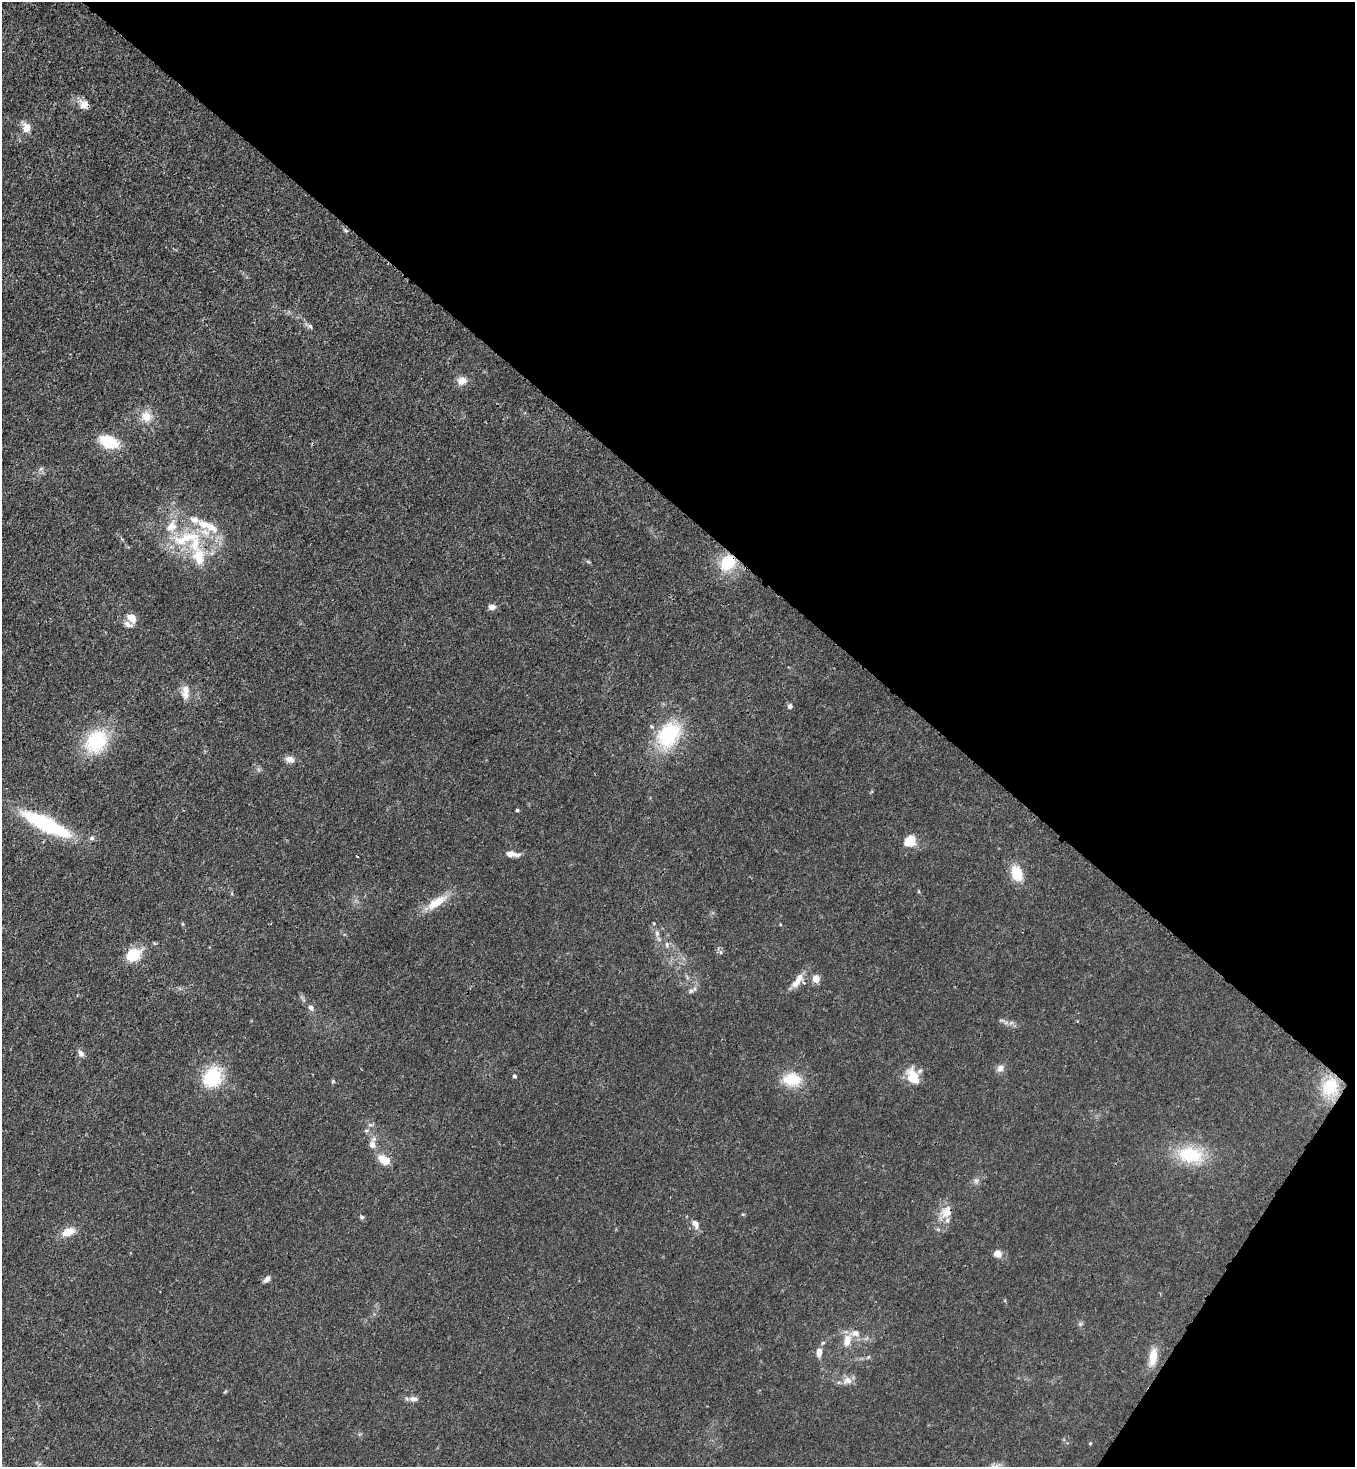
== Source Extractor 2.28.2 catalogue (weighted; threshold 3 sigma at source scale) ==
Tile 8 of 4 x 4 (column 4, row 2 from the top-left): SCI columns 4287-5639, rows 2990-4454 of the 6004 x 5981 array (HDU 1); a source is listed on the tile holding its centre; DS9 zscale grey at full resolution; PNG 1357 x 1469 px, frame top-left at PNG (2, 2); no overlay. Shown black and unused: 37% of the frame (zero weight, under 3 of 4 exposures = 7% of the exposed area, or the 3 px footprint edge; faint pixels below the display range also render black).
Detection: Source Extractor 2.28.2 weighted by HDU 2 'WHT'; one run over the whole footprint, this tile lists its part. Background 0.0199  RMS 0.0026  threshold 0.0119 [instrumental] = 3 sigma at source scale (4.5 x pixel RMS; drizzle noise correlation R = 1.50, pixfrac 1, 0.05/0.05 arcsec/px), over >= 5 px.
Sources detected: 75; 1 cosmic-ray / hot-pixel residue — not listed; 9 inside a brighter listed object's ellipse — not listed separately; the other 65 listed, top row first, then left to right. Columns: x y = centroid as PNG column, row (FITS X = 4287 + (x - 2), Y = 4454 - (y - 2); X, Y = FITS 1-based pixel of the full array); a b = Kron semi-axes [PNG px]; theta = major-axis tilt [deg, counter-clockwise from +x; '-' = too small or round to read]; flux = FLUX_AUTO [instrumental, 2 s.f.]
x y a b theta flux
83 105 11 11 - 2.1
27 128 11 9 -88 2.5
345 230 6 4 -45 0.4
310 326 7 5 -60 0.59
462 381 11 10 - 2
146 416 15 12 -70 3.3
109 442 17 11 -20 9.6
41 469 7 4 44 0.52
194 520 22 9 -21 3.2
171 526 19 13 53 4.6
188 537 37 14 13 11
199 557 23 15 -81 6.8
588 562 6 3 -21 0.34
728 563 20 15 48 8.8
492 607 8 6 7 1.4
132 618 11 8 -47 2.7
185 692 19 9 88 2.5
790 706 6 6 - 0.76
669 735 29 21 54 19
96 741 24 19 52 17
290 759 12 7 -21 1.6
517 810 4 3 - 0.38
46 824 49 13 -26 27
92 838 6 5 - 0.69
910 840 11 10 - 4.7
512 854 18 7 -7 1.9
1017 873 18 12 -70 5.6
437 902 29 10 33 5.4
183 924 4 4 - 0.32
780 925 4 3 - 0.24
657 933 8 6 -71 0.77
667 944 8 4 -82 0.51
721 952 6 4 73 0.36
133 955 9 8 - 13
816 979 9 8 - 1.9
798 980 25 8 56 3.1
691 991 7 6 - 0.7
311 1008 8 6 -59 0.93
81 1053 10 6 -56 0.94
1000 1068 10 9 - 1.3
514 1076 5 5 - 0.49
913 1076 20 12 -64 5.1
213 1077 21 16 65 14
792 1079 21 14 -2 7.4
333 1081 5 4 - 0.32
1330 1087 21 18 74 11
367 1130 6 4 19 0.38
372 1145 8 7 - 1.9
1190 1155 29 18 -8 13
384 1159 12 7 -29 4.3
976 1181 7 6 - 0.74
946 1212 20 15 59 3.8
743 1214 6 3 17 0.26
362 1217 6 5 - 0.52
696 1224 11 7 -67 1.5
68 1232 17 9 23 3.3
997 1253 8 7 - 2.1
267 1279 9 6 40 1
1080 1324 6 5 - 0.44
847 1341 17 10 76 3.1
819 1352 10 7 82 1.9
1153 1357 24 10 81 4
847 1380 13 10 25 1.8
414 1399 11 7 -4 1.2
1090 1443 4 4 - 0.25
Overlapping masked pixels (flux is a lower limit): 2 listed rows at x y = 728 563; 946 1212